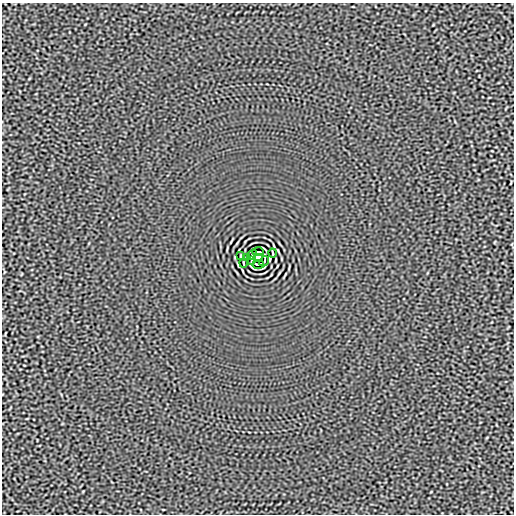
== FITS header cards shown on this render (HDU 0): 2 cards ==
NAXIS1  =                  512
NAXIS2  =                  512

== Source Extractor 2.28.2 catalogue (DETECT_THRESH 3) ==
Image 512 x 512 px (HDU 0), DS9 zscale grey, 1 PNG px = 1 image px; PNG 516 x 516 px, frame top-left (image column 1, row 512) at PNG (2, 3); each listed source drawn as its Kron ellipse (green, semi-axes under 4 px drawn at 4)
Background -3.23e-05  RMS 0.0015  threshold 0.00464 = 3 sigma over >= 5 px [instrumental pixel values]
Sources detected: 10; all 10 listed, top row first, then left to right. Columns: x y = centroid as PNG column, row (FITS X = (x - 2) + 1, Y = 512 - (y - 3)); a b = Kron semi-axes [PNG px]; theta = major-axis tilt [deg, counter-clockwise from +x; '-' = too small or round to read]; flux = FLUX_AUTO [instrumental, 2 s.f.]
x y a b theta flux
258 252 6 2 0 0.15
273 253 4 2 - 0.089
252 255 5 2 - 0.041
240 256 3 2 - 0.065
246 257 3 2 - 0.093
258 258 5 4 - 4
251 261 3 2 - 0.093
264 261 5 2 - 0.041
243 263 4 2 - 0.089
258 264 6 2 0 0.15